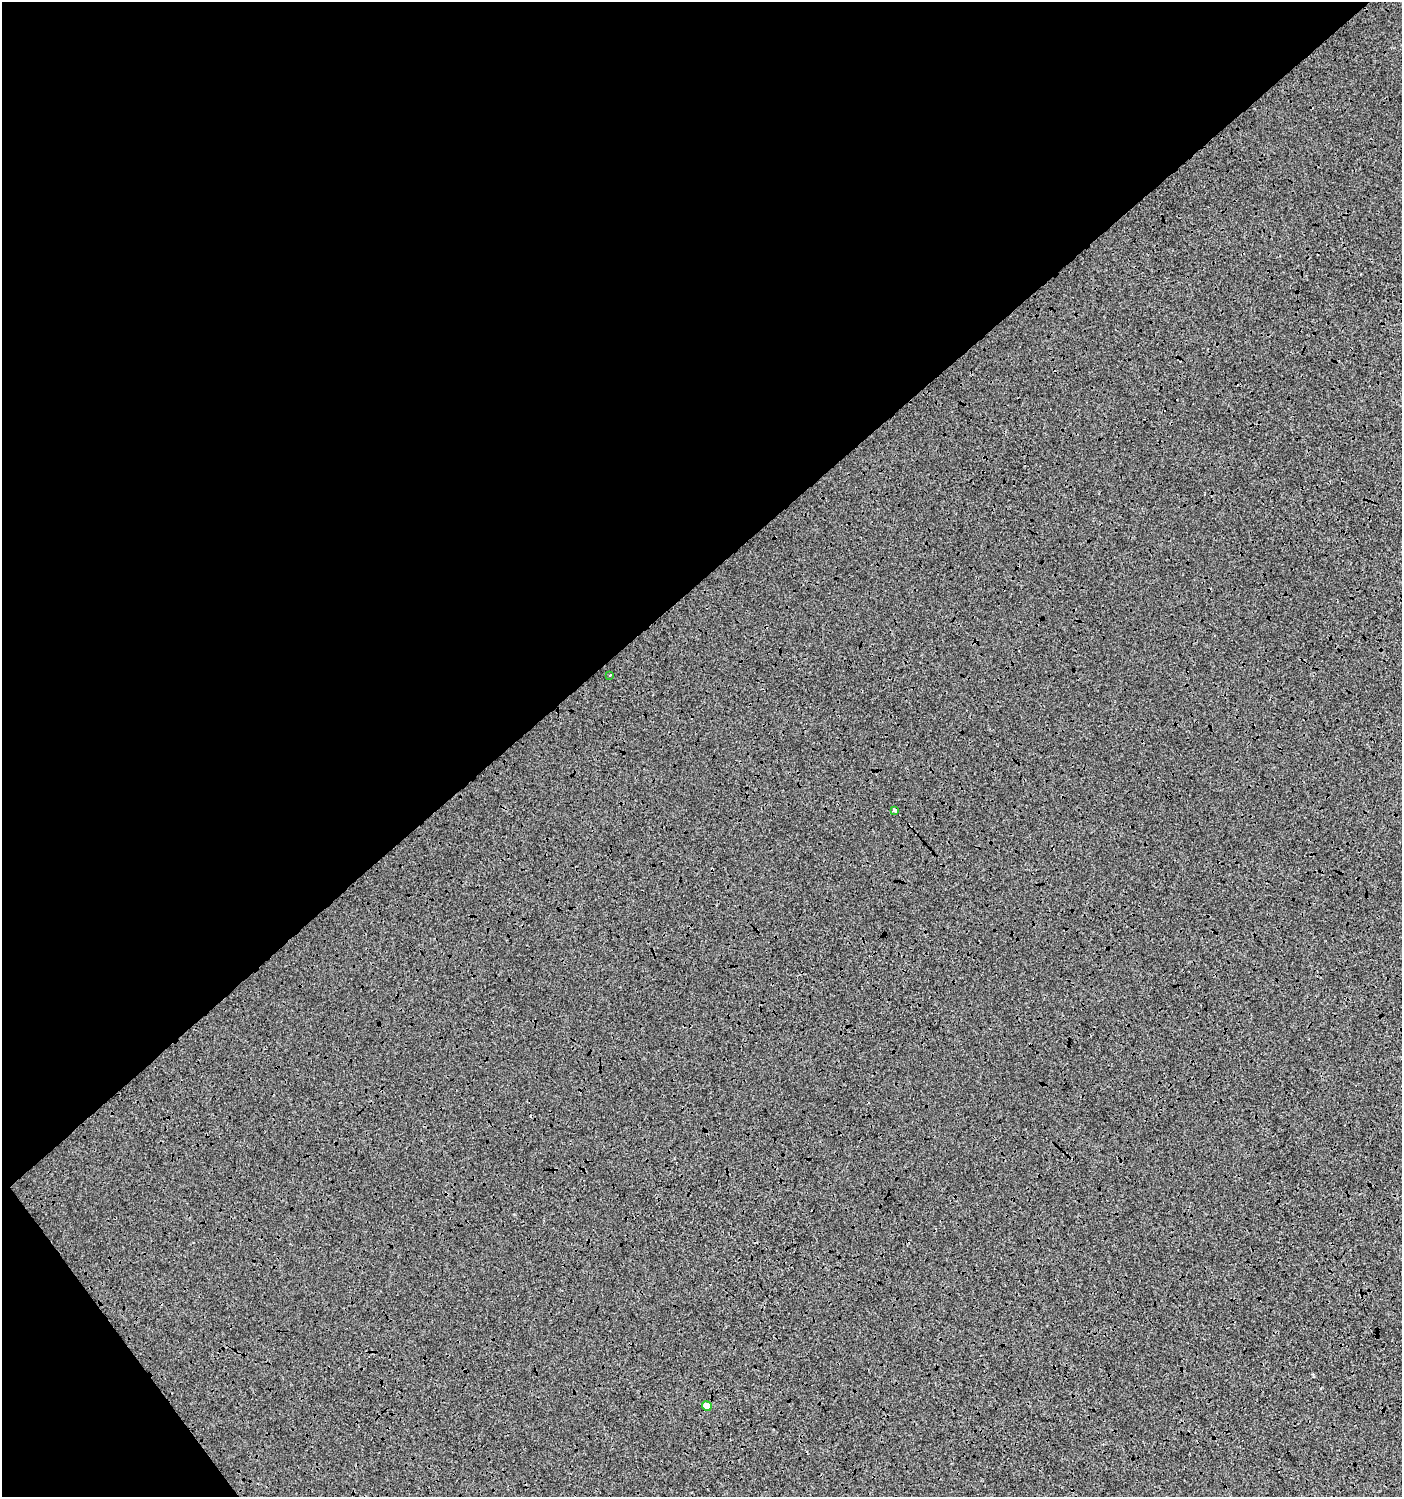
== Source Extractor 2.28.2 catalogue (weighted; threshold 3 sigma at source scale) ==
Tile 5 of 4 x 4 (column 1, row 2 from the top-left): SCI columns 203-1602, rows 2994-4488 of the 5940 x 5991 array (HDU 1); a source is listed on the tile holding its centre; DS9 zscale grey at full resolution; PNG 1404 x 1499 px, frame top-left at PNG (2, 2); each listed source drawn as its Kron ellipse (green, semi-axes under 4 px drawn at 4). Shown black and unused: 41% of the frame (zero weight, under 3 of 4 exposures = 2% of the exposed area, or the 3 px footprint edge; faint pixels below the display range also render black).
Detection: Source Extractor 2.28.2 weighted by HDU 2 'WHT'; one run over the whole footprint, this tile lists its part. Background 7.79e-04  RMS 0.0064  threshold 0.0289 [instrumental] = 3 sigma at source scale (4.5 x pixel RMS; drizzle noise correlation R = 1.50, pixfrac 1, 0.0396/0.0396 arcsec/px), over >= 5 px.
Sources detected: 3; all 3 listed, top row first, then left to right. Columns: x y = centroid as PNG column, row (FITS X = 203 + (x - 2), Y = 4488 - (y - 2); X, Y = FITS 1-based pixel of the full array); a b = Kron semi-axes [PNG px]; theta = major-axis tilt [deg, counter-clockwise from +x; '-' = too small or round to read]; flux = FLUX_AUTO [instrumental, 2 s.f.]
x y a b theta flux
610 675 3 3 - 0.88
895 810 4 3 - 3.2
707 1406 5 4 - 6.4